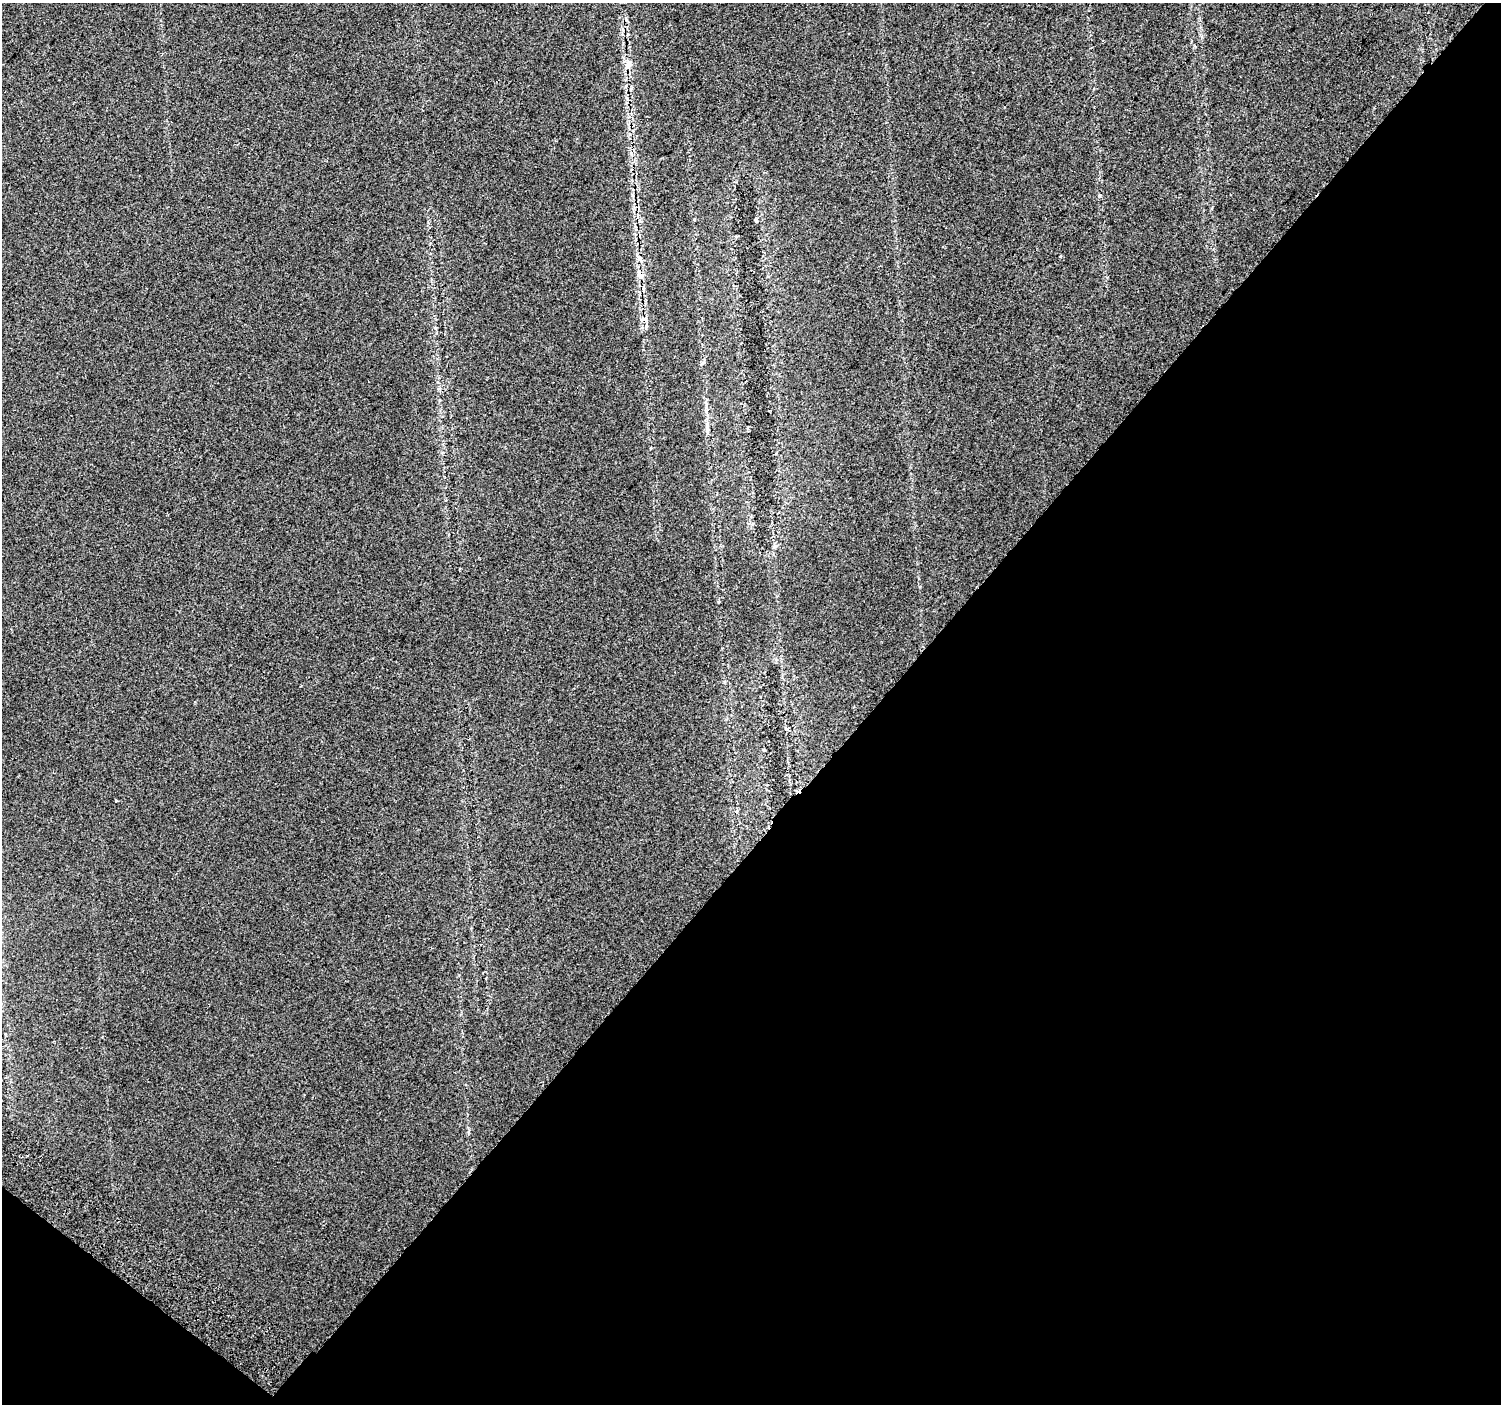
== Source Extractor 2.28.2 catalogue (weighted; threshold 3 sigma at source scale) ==
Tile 15 of 4 x 4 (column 3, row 4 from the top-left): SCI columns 3036-4534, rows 221-1622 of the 6078 x 6115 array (HDU 1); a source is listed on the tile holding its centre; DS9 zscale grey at full resolution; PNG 1503 x 1406 px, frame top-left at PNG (2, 3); no overlay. Shown black and unused: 43% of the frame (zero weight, under 2 of 3 exposures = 3% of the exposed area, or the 3 px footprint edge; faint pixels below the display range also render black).
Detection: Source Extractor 2.28.2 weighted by HDU 2 'WHT'; one run over the whole footprint, this tile lists its part. Background 0.022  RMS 0.007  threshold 0.0316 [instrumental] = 3 sigma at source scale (4.5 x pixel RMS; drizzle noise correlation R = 1.50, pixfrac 1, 0.0396/0.0396 arcsec/px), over >= 5 px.
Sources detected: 10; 1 cosmic-ray / hot-pixel residue — not listed; the other 9 listed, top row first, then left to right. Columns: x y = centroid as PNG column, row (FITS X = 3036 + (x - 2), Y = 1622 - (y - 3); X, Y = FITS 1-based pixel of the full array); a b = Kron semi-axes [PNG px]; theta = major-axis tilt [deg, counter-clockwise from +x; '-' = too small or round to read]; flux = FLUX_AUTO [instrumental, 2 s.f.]
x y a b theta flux
628 64 12 7 76 4.5
756 220 5 5 - 0.89
1060 256 3 3 - 1
639 258 9 7 -54 2.9
640 276 10 7 -46 3.4
435 328 6 3 -72 0.91
707 429 18 5 -90 3.5
786 728 6 3 -37 0.98
116 801 3 3 - 1.7